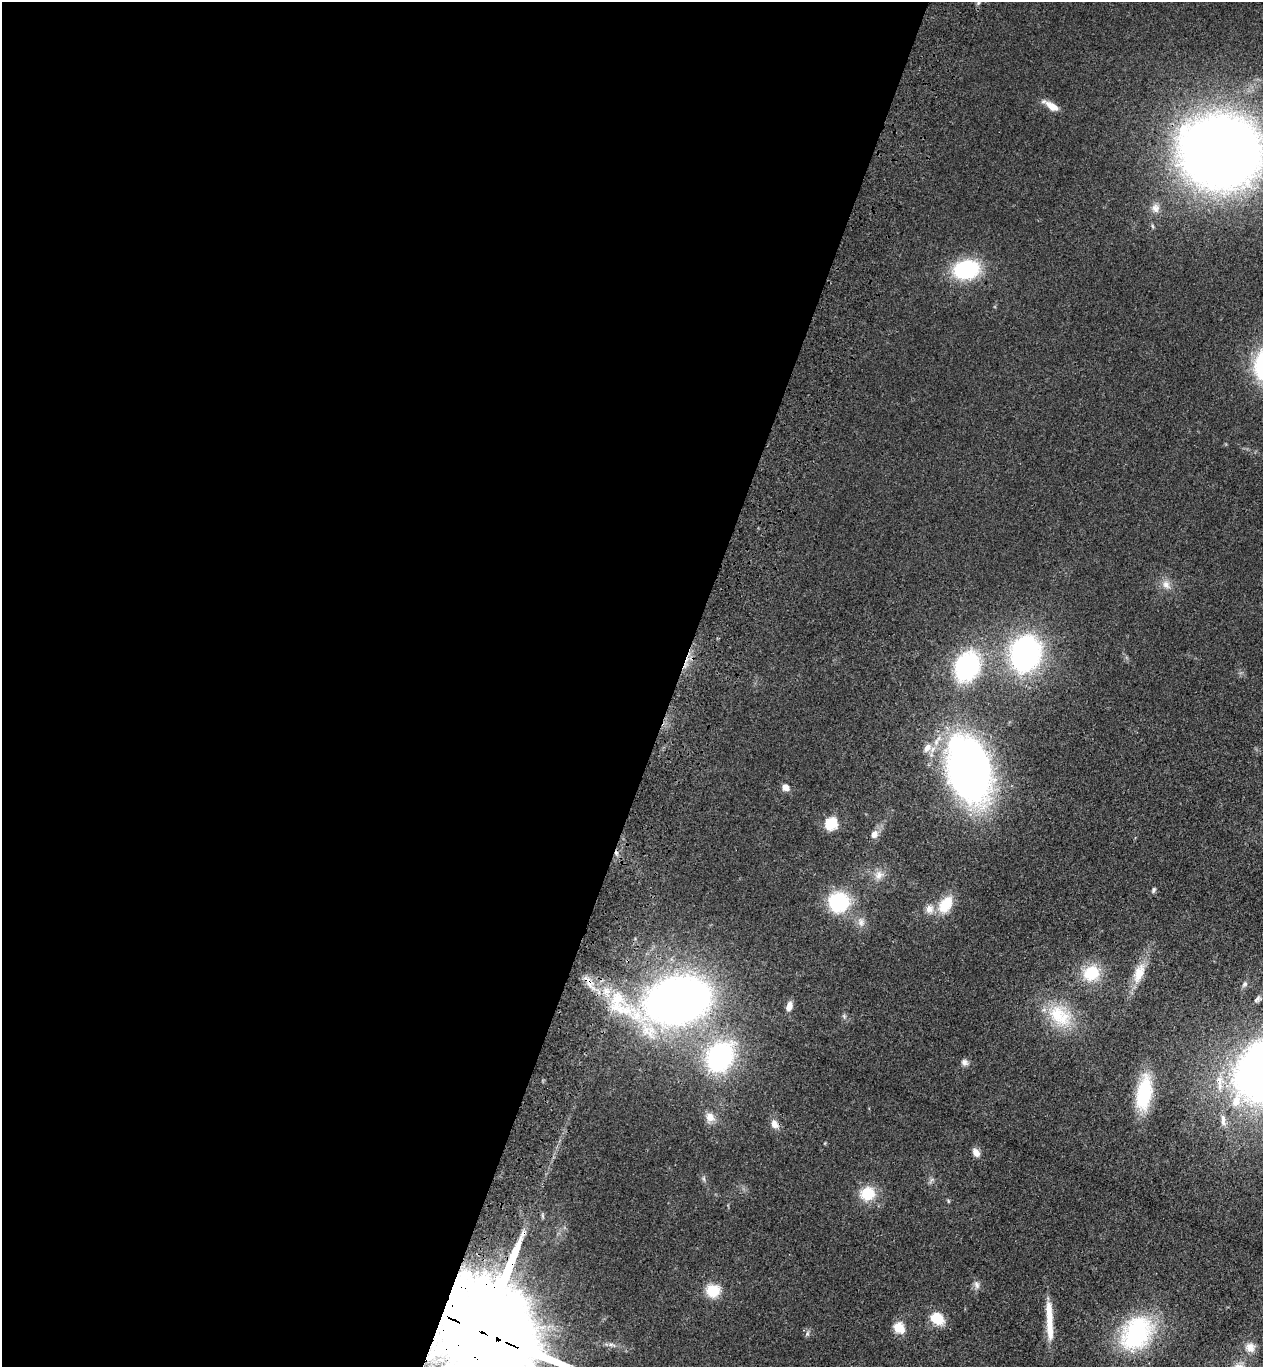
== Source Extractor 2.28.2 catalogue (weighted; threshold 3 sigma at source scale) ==
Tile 5 of 4 x 4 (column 1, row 2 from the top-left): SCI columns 248-1508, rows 2780-4144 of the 5668 x 5559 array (HDU 1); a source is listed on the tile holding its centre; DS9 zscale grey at full resolution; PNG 1265 x 1369 px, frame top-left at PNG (2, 2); no overlay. Shown black and unused: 54% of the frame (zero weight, under 3 of 4 exposures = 6% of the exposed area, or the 3 px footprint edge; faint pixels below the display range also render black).
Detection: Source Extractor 2.28.2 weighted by HDU 2 'WHT'; one run over the whole footprint, this tile lists its part. Background 0.0513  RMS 0.0058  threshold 0.0259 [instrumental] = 3 sigma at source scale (4.5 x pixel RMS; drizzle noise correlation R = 1.50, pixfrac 1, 0.05/0.05 arcsec/px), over >= 5 px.
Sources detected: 50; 2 inside a brighter object's white glare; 1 cosmic-ray / hot-pixel residue — not listed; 1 inside a brighter listed object's ellipse — not listed separately; the other 46 listed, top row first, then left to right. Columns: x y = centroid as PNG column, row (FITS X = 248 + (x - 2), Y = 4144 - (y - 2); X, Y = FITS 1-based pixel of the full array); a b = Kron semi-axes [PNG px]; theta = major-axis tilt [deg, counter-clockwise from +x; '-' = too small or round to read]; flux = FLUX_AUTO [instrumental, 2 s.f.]
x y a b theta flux
1051 106 19 7 -31 6.6
1221 152 56 50 -10 800
1155 208 12 10 -58 3.8
966 269 26 19 12 45
1166 584 13 9 -56 4.2
1025 653 22 17 75 190
967 666 27 21 69 74
927 747 13 9 49 4.9
969 770 43 27 -78 450
786 787 9 7 -42 3.5
831 824 6 6 - 55
874 834 9 7 59 4
879 875 12 10 47 4.6
1153 890 7 5 71 1.2
839 902 13 13 - 60
946 904 18 11 57 17
929 909 12 10 47 4.6
861 922 11 7 -83 2.9
1091 973 23 20 29 19
1139 973 27 13 70 12
589 982 20 8 -59 5.7
1245 984 7 5 47 1.2
617 999 28 22 86 25
1257 999 11 4 48 1.6
678 1000 38 25 14 570
789 1006 10 6 74 4.2
1060 1016 38 23 -39 27
720 1057 29 21 56 89
965 1062 10 7 -34 2.3
1261 1078 54 42 7 330
1144 1093 33 13 81 42
710 1117 13 11 -46 5.2
1223 1120 17 6 -87 3.2
775 1124 12 9 -52 3.8
976 1152 11 7 -60 3.4
867 1194 19 17 15 15
977 1285 12 7 -69 2.5
713 1291 15 14 - 12
937 1318 15 11 -31 14
1049 1321 52 7 -87 16
898 1327 6 5 - 30
481 1332 35 24 -29 24000
1136 1333 43 32 56 66
807 1334 7 4 19 0.99
611 1344 7 4 -19 1.4
1250 1347 13 12 - 5.4
Overlapping masked pixels (flux is a lower limit): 2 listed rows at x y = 589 982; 481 1332
Isophote crosses this tile's border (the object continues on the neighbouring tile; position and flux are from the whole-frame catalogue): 3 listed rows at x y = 1221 152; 1261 1078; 481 1332